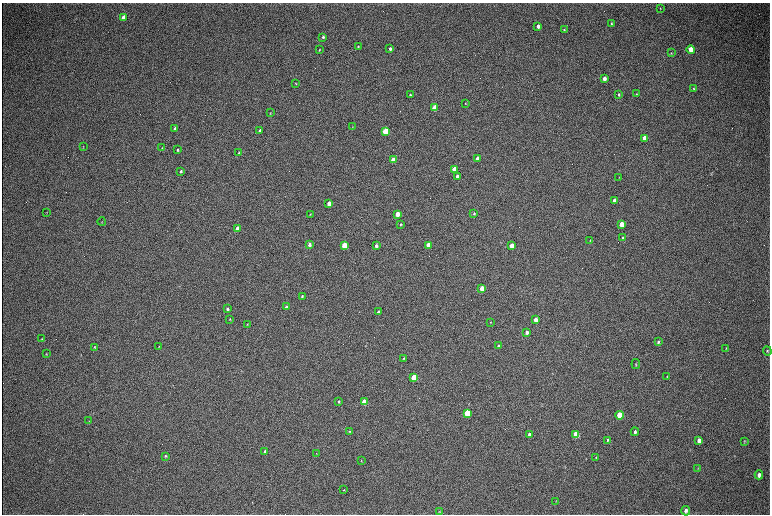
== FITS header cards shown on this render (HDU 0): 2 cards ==
NAXIS1  =                 1536 / length of data axis 1
NAXIS2  =                 1024 / length of data axis 2

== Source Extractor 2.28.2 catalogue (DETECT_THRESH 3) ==
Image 1536 x 1024 px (HDU 0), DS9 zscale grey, zoomed out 1/2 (1 PNG px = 2 x 2 image px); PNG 772 x 516 px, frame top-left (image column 1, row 1023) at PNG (2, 3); each listed source drawn as its Kron ellipse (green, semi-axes under 4 px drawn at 4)
Background 304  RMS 23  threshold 68.3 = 3 sigma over >= 5 px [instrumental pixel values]
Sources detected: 97; all 97 listed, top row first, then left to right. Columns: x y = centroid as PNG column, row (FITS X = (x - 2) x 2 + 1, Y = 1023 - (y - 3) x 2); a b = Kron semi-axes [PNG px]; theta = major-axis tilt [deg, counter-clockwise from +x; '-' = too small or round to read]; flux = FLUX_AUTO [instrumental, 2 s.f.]
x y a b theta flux
660 8 3 2 - 2500
123 17 4 3 - 47000
611 23 3 2 - 4200
538 26 3 3 - 17000
564 30 3 2 - 4600
323 37 3 2 - 5600
358 46 2 2 - 3900
390 49 3 3 - 13000
319 50 3 2 - 3400
691 50 4 3 - 73000
671 53 4 2 - 3100
604 79 3 3 - 21000
296 83 2 2 - 2700
694 89 4 3 - 4900
637 94 3 3 - 4000
410 95 3 2 - 5200
619 95 3 2 - 5800
465 103 3 2 - 3000
434 108 3 3 - 150000
270 113 3 2 - 2800
352 127 3 2 - 2000
175 129 4 3 - 9200
260 130 3 2 - 7000
385 131 3 3 - 230000
644 138 4 3 - 93000
83 147 4 2 - 2400
162 148 3 2 - 2400
177 150 4 3 - 5400
239 153 4 3 - 5200
477 159 3 3 - 39000
393 160 3 3 - 130000
454 169 3 3 - 72000
181 171 3 3 - 6700
457 176 3 3 - 20000
619 177 3 2 - 1800
614 201 3 3 - 24000
329 204 3 3 - 75000
47 212 3 2 - 2100
310 214 3 2 - 2700
397 214 3 3 - 68000
474 214 3 3 - 4400
102 222 4 2 - 2500
401 224 3 3 - 5400
621 224 4 3 - 73000
237 229 3 3 - 63000
623 238 4 3 - 7700
590 240 3 2 - 2400
309 244 3 2 - 14000
344 245 4 3 - 200000
428 245 3 3 - 76000
376 246 3 3 - 16000
512 246 4 3 - 93000
482 288 4 3 - 91000
302 296 3 3 - 5000
286 307 3 2 - 9100
228 309 4 3 - 12000
378 312 3 3 - 10000
230 319 3 2 - 3500
536 320 4 3 - 44000
490 322 3 3 - 3300
247 324 4 2 - 3300
527 332 3 3 - 17000
42 339 4 2 - 2900
658 342 4 3 - 8300
498 346 3 2 - 8500
94 347 4 3 - 4400
159 347 3 3 - 2900
726 348 4 2 - 3400
767 351 4 3 - 4200
46 354 4 3 - 2700
404 358 3 2 - 3800
636 364 5 2 - 3200
667 376 3 2 - 2500
414 377 4 3 - 230000
339 402 4 3 - 5300
364 402 4 3 - 150000
467 413 4 3 - 340000
619 415 4 3 - 230000
89 421 3 2 - 2300
349 432 4 3 - 4300
635 432 4 3 - 10000
529 434 4 3 - 14000
576 434 4 3 - 170000
608 440 3 3 - 6200
699 440 4 3 - 32000
744 441 4 3 - 3200
265 451 3 3 - 11000
316 453 3 2 - 1600
166 456 4 3 - 5200
596 457 3 3 - 4200
361 461 3 3 - 2400
698 468 3 2 - 2600
759 475 4 3 - 16000
344 490 3 3 - 2900
556 501 3 2 - 2300
439 511 3 2 - 2800
686 511 5 4 - 15000